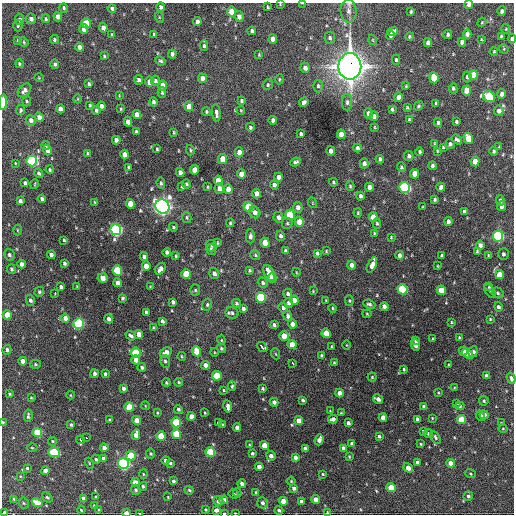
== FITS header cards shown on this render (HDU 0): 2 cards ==
NAXIS1  =                  512 / Axis length
NAXIS2  =                  512 / Axis length

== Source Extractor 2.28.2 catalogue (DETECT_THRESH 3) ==
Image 512 x 512 px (HDU 0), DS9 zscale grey, 1 PNG px = 1 image px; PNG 516 x 516 px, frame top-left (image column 1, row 512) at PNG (2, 3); each listed source drawn as its Kron ellipse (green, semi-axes under 4 px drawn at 4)
Background 1470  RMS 35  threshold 105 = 3 sigma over >= 5 px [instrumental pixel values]
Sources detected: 455; all 455 listed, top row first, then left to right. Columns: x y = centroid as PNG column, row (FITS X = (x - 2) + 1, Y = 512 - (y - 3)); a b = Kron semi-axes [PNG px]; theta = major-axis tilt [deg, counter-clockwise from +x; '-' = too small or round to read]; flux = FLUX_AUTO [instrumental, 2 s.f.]
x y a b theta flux
302 3 3 2 - 1.6e+03
280 4 4 3 - 1.7e+03
469 5 4 4 - 7.6e+03
161 7 5 4 - 6.1e+03
268 7 3 2 - 2.3e+03
64 8 5 3 - 4.1e+03
112 8 4 4 - 5.8e+03
349 11 12 8 -85 1.3e+04
502 11 5 4 - 5.9e+03
231 12 5 4 - 3.4e+04
411 12 4 3 - 3.2e+03
58 17 5 4 - 1.7e+04
159 17 5 3 - 2.3e+03
239 17 5 4 - 1.2e+04
20 19 6 4 -83 6.9e+03
31 19 5 5 - 9.0e+03
46 19 4 4 - 3.7e+03
197 21 4 4 - 9.5e+03
482 22 5 4 - 2.2e+03
86 23 5 4 - 6.0e+04
18 26 6 4 -89 3.6e+03
103 28 5 4 - 1.1e+04
84 29 5 4 - 1.5e+04
506 29 5 4 - 2.5e+03
252 31 4 3 - 5.7e+03
393 32 5 4 - 1.0e+04
154 34 4 3 - 3.2e+03
448 34 5 3 - 4.3e+03
467 34 4 4 - 1.2e+04
112 35 4 3 - 3.9e+03
391 35 4 4 - 8.7e+03
501 36 4 3 - 3.0e+03
409 37 4 4 - 3.1e+03
330 38 6 5 - 5.3e+03
273 39 4 4 - 1.4e+04
481 39 4 2 - 1.9e+03
512 39 4 3 - 7.5e+03
18 40 4 3 - 2.2e+03
54 40 4 4 - 4.2e+03
373 40 5 3 - 1.9e+03
24 42 5 4 - 2.7e+03
462 42 4 4 - 1.1e+04
428 43 4 4 - 1.3e+04
204 46 5 3 - 4.5e+03
79 47 4 4 - 1.2e+04
504 49 5 4 - 2.3e+03
494 52 4 3 - 2.5e+03
172 54 4 4 - 8.7e+03
259 55 4 3 - 2.0e+03
104 56 4 3 - 2.8e+03
396 60 5 3 - 3.7e+03
160 61 5 4 - 4.1e+03
19 64 4 4 - 3.2e+03
55 64 5 4 - 4.9e+03
350 66 13 11 90 2.9e+06
305 68 5 4 - 9.5e+03
473 75 5 4 - 4.9e+04
467 77 5 4 - 4.9e+03
39 78 5 3 - 1.8e+03
202 78 5 4 - 1.2e+04
434 78 5 4 - 6.5e+04
279 79 5 3 - 2.3e+03
139 80 5 4 - 7.4e+03
155 81 5 4 - 5.2e+03
150 82 5 4 - 2.1e+04
89 84 4 3 - 4.3e+03
162 85 5 4 - 2.1e+04
268 85 6 4 51 3.7e+03
318 86 6 4 -90 4.5e+03
406 86 4 3 - 2.1e+03
453 88 5 4 - 4.2e+03
25 90 8 5 46 1.0e+04
466 91 5 4 - 2.9e+04
162 92 5 4 - 3.7e+03
502 94 5 4 - 1.3e+04
119 95 3 2 - 1.5e+03
399 97 5 4 - 2.0e+04
489 97 6 5 - 1.8e+05
78 99 4 3 - 1.9e+03
27 101 5 4 - 2.9e+03
241 101 4 3 - 3.3e+03
3 102 7 4 88 3.3e+04
153 102 5 4 - 5.5e+03
304 102 5 4 - 7.8e+03
347 102 8 5 89 6.7e+03
436 103 4 2 - 3.0e+03
90 105 4 3 - 2.8e+03
101 106 4 4 - 8.7e+03
189 106 5 4 - 2.4e+04
419 106 5 3 - 2.9e+03
407 107 3 3 - 2.1e+03
60 109 4 4 - 1.3e+04
121 109 4 3 - 2.4e+03
392 109 4 3 - 3.8e+03
21 110 5 4 - 3.3e+03
96 110 4 4 - 4.2e+03
241 110 4 3 - 1.9e+03
499 111 5 5 - 1.1e+04
206 112 4 4 - 3.2e+03
216 113 9 3 -85 7.5e+03
368 113 5 4 - 9.9e+03
137 115 4 4 - 1.9e+04
374 116 4 4 - 9.2e+03
39 117 4 4 - 1.7e+04
31 120 5 5 - 1.0e+04
273 120 4 4 - 7.0e+03
409 120 4 3 - 2.8e+03
128 122 5 4 - 1.8e+04
456 122 3 3 - 3.7e+03
438 123 4 3 - 4.3e+03
250 127 5 4 - 4.0e+03
374 127 3 2 - 1.9e+03
136 132 3 3 - 4.2e+03
174 132 3 2 - 2.4e+03
301 134 4 3 - 4.3e+03
341 134 5 4 - 3.2e+04
468 138 5 4 - 5.6e+04
116 140 4 4 - 1.1e+04
457 140 6 4 -36 6.2e+03
434 143 4 2 - 1.7e+03
450 144 5 4 - 5.7e+03
46 146 4 4 - 3.6e+03
443 147 3 3 - 2.5e+03
499 147 3 3 - 1.9e+03
357 148 4 3 - 5.9e+03
157 149 3 3 - 2.8e+03
47 150 5 4 - 1.4e+04
190 150 5 3 - 3.0e+03
331 151 4 4 - 1.2e+04
437 151 4 3 - 2.0e+03
493 151 4 3 - 4.5e+03
239 152 5 4 - 1.9e+04
420 152 4 3 - 5.0e+03
87 153 4 3 - 2.4e+03
125 154 5 4 - 2.8e+04
409 156 5 4 - 6.6e+03
223 159 5 4 - 3.8e+04
380 159 4 3 - 5.7e+03
32 161 5 5 - 2.9e+05
295 162 5 3 - 4.7e+03
475 162 5 4 - 2.6e+04
15 163 3 2 - 1.6e+03
364 163 5 4 - 1.2e+04
432 166 4 3 - 5.8e+03
128 167 3 3 - 3.0e+03
401 167 5 4 - 3.7e+03
50 170 4 3 - 2.8e+03
194 170 5 4 - 2.3e+04
180 172 4 4 - 1.3e+04
39 173 5 4 - 4.9e+03
241 174 5 4 - 2.0e+04
415 174 5 4 - 3.2e+04
278 177 4 4 - 1.0e+04
218 180 5 4 - 4.2e+04
333 182 4 3 - 3.4e+03
25 183 4 3 - 4.7e+03
161 183 6 4 -84 4.2e+03
35 184 5 3 - 2.0e+03
186 184 4 4 - 3.6e+03
274 185 4 4 - 7.5e+03
182 186 4 3 - 2.9e+03
350 186 4 4 - 2.8e+03
208 187 3 3 - 2.1e+03
369 187 4 4 - 1.2e+04
405 187 5 5 - 4.3e+05
441 187 4 4 - 1.1e+04
219 188 5 4 - 1.2e+04
228 189 5 4 - 2.4e+04
257 194 5 4 - 1.4e+04
361 196 4 3 - 6.5e+03
42 199 4 4 - 8.3e+03
435 199 3 3 - 3.6e+03
20 201 4 3 - 7.5e+03
500 201 5 4 - 5.6e+03
95 202 3 3 - 1.9e+03
313 203 5 3 - 1.8e+03
130 204 5 4 - 3.8e+04
162 206 7 7 - 1.2e+06
501 206 5 3 - 8.9e+03
248 207 5 4 - 7.9e+04
298 207 5 4 - 1.1e+04
423 207 3 2 - 1.8e+03
255 212 6 5 - 1.3e+04
464 212 4 3 - 4.3e+03
358 213 4 3 - 2.3e+03
290 215 5 5 - 1.1e+05
187 217 5 4 - 3.6e+03
278 217 5 5 - 8.3e+03
373 217 5 4 - 3.3e+04
448 221 4 4 - 7.3e+03
299 222 5 4 - 3.4e+04
230 223 4 3 - 2.9e+03
287 223 6 5 - 3.8e+03
377 223 5 4 - 3.3e+03
173 227 4 4 - 3.2e+03
17 230 5 3 - 2.1e+03
116 230 5 5 - 5.8e+05
374 233 3 3 - 2.3e+03
250 236 7 4 -89 8.4e+03
280 236 5 4 - 5.6e+03
498 236 5 5 - 4.0e+05
391 237 3 2 - 2.2e+03
64 240 3 3 - 3.1e+03
218 243 4 2 - 2.3e+03
265 243 5 4 - 4.3e+04
480 245 4 4 - 9.5e+03
211 246 6 5 - 4.0e+03
211 250 5 4 - 5.4e+03
285 251 4 3 - 4.0e+03
326 251 3 3 - 1.9e+03
477 251 4 3 - 2.8e+03
167 252 4 3 - 6.1e+03
317 253 4 3 - 5.3e+03
503 254 6 5 - 5.2e+03
9 255 6 5 - 5.3e+03
51 255 4 4 - 8.3e+03
255 255 5 4 - 3.4e+03
399 255 4 3 - 1.0e+04
488 255 3 3 - 1.9e+03
144 256 4 4 - 7.5e+03
176 256 4 3 - 2.3e+03
442 256 3 3 - 3.5e+03
64 263 4 3 - 5.3e+03
22 264 4 4 - 1.1e+04
352 265 4 4 - 1.3e+04
372 265 8 4 64 1.8e+04
146 266 4 4 - 2.6e+04
438 266 3 2 - 1.7e+03
11 269 5 4 - 4.4e+03
160 269 6 4 52 1.3e+04
117 270 5 5 - 1.6e+05
249 270 4 3 - 3.2e+03
296 272 4 3 - 1.7e+03
214 273 6 5 - 9.9e+03
269 273 8 5 -63 2.5e+04
186 274 5 4 - 7.9e+04
499 274 4 4 - 3.2e+04
103 278 5 4 - 2.5e+04
272 278 5 4 - 5.0e+04
118 283 4 4 - 1.6e+04
263 283 5 4 - 4.5e+03
77 286 4 3 - 2.2e+03
150 286 4 3 - 1.8e+03
61 287 4 3 - 5.1e+03
489 287 3 3 - 2.9e+03
402 289 5 5 - 1.9e+05
195 290 6 5 - 4.1e+03
441 290 5 4 - 4.8e+04
313 291 4 3 - 1.6e+03
490 291 7 4 -53 4.0e+03
39 292 5 4 - 3.8e+03
55 293 3 2 - 3.3e+03
498 293 6 5 - 4.5e+03
288 294 5 4 - 5.8e+03
261 297 5 5 - 2.0e+05
122 298 4 3 - 4.2e+03
30 300 5 4 - 6.8e+03
294 300 4 4 - 2.1e+04
326 300 3 3 - 1.8e+03
349 301 5 4 - 2.9e+03
173 302 4 3 - 6.9e+03
236 303 4 4 - 3.7e+03
289 303 5 4 - 7.0e+03
369 304 6 4 -22 4.9e+03
207 305 6 4 76 4.1e+03
384 306 4 4 - 9.5e+03
498 307 5 4 - 6.5e+03
243 308 4 3 - 6.4e+03
283 308 5 4 - 6.7e+03
332 308 4 3 - 3.0e+03
146 312 4 3 - 5.7e+03
232 313 6 6 - 5.9e+03
367 314 4 4 - 2.4e+03
7 315 4 4 - 3.4e+04
288 316 5 4 - 7.2e+03
65 318 4 4 - 1.4e+04
109 319 4 4 - 1.1e+04
490 319 3 3 - 2.4e+03
162 321 4 3 - 5.9e+03
451 322 4 3 - 2.4e+03
79 323 5 5 - 3.0e+05
292 324 4 4 - 1.3e+04
274 325 3 3 - 4.3e+03
154 328 3 3 - 3.3e+03
326 333 5 4 - 3.4e+04
139 334 4 4 - 2.1e+04
131 336 5 3 - 6.0e+03
284 336 5 5 - 3.9e+04
459 337 4 3 - 2.4e+03
433 339 3 3 - 2.2e+03
221 340 4 4 - 2.3e+03
416 341 4 3 - 6.0e+03
292 345 5 4 - 3.6e+04
347 345 4 3 - 1.6e+03
415 345 6 4 -88 2.2e+04
262 347 6 3 -40 1.1e+04
332 347 4 2 - 2.4e+03
221 348 5 4 - 4.0e+03
7 350 5 4 - 5.9e+03
197 351 5 4 - 5.4e+04
463 351 4 4 - 1.6e+04
166 352 6 4 28 1.5e+04
214 352 4 3 - 1.7e+03
473 352 5 4 - 7.6e+03
136 353 5 4 - 1.1e+05
276 354 5 3 - 2.1e+03
468 354 6 4 -37 2.3e+04
321 355 3 3 - 2.4e+03
182 356 4 3 - 2.3e+03
136 360 4 4 - 1.8e+04
23 361 4 4 - 2.0e+04
165 361 6 5 - 5.2e+03
293 363 3 2 - 1.9e+04
334 363 3 3 - 2.9e+03
35 364 5 4 - 3.3e+03
205 365 4 4 - 1.5e+04
448 365 4 2 - 2.0e+03
142 367 4 3 - 4.8e+03
404 369 4 3 - 2.4e+03
95 374 4 3 - 7.7e+03
105 374 3 3 - 4.3e+03
217 376 5 4 - 8.8e+04
486 376 4 3 - 8.9e+03
372 377 4 4 - 2.8e+03
511 378 6 4 -70 7.3e+03
179 382 4 3 - 2.8e+03
166 383 4 3 - 3.0e+03
232 386 4 3 - 3.3e+03
123 388 4 3 - 7.4e+03
263 388 3 3 - 3.1e+03
454 388 4 3 - 2.1e+03
223 390 3 2 - 2.0e+03
339 393 4 4 - 1.6e+04
438 393 3 2 - 1.8e+03
9 394 3 3 - 2.8e+03
70 395 4 3 - 1.7e+03
31 398 3 2 - 2.0e+03
378 399 5 4 - 1.2e+04
303 400 4 3 - 4.7e+03
484 401 4 4 - 3.5e+03
274 402 4 4 - 1.0e+04
456 403 4 3 - 2.5e+03
146 406 4 3 - 1.8e+03
228 406 6 3 -80 9.7e+03
460 406 4 3 - 3.4e+03
129 407 5 4 - 7.4e+04
424 407 4 4 - 1.1e+04
178 409 4 4 - 5.2e+03
330 411 2 2 - 1.5e+03
157 413 4 3 - 2.2e+03
205 413 3 2 - 1.9e+03
341 413 3 2 - 1.9e+03
484 415 4 4 - 1.1e+04
28 416 6 3 82 4.1e+03
191 416 4 4 - 2.0e+04
480 416 5 4 - 7.0e+03
383 418 4 4 - 1.9e+04
432 418 3 3 - 1.9e+03
333 419 5 4 - 1.2e+04
417 419 4 3 - 7.8e+03
110 420 3 3 - 2.4e+03
137 420 4 4 - 3.1e+04
461 420 5 4 - 5.4e+04
299 421 4 4 - 2.6e+04
3 422 3 2 - 1.9e+03
176 422 5 4 - 1.4e+05
219 423 3 3 - 4.2e+03
348 423 4 3 - 6.4e+03
501 423 3 3 - 1.6e+03
71 425 3 3 - 3.0e+03
223 425 4 3 - 3.1e+03
237 428 4 4 - 1.4e+04
503 429 4 3 - 1.9e+03
423 431 4 4 - 3.0e+03
37 432 5 4 - 1.2e+05
176 434 5 4 - 8.7e+04
428 434 5 4 - 5.7e+03
136 435 5 4 - 1.7e+04
161 436 5 4 - 5.3e+04
379 436 3 3 - 4.0e+03
435 437 7 4 -60 4.7e+03
87 438 3 2 - 3.3e+03
80 440 4 3 - 7.6e+03
319 440 5 4 - 1.4e+04
53 441 4 4 - 3.1e+03
352 444 4 4 - 6.1e+03
421 444 4 3 - 2.4e+03
249 445 3 3 - 2.5e+03
264 445 4 4 - 4.0e+04
32 448 5 3 - 2.2e+03
104 448 4 4 - 1.4e+04
343 448 4 3 - 8.6e+03
305 449 4 3 - 8.0e+03
54 452 6 4 -16 1.5e+05
210 452 5 4 - 1.5e+05
151 453 5 4 - 3.3e+03
252 453 3 3 - 3.9e+03
131 456 5 5 - 8.3e+04
271 456 5 4 - 9.7e+03
295 457 4 4 - 1.0e+04
349 457 4 3 - 2.4e+03
103 458 4 3 - 7.1e+03
96 459 4 4 - 4.3e+03
166 460 4 3 - 7.4e+03
417 462 4 3 - 4.5e+03
89 463 5 3 - 2.2e+03
170 463 4 3 - 4.5e+03
450 463 4 4 - 2.4e+04
123 464 5 5 - 5.1e+05
259 467 4 4 - 1.2e+04
27 468 4 4 - 3.2e+03
408 468 5 4 - 1.8e+04
45 470 4 4 - 1.6e+04
143 474 5 3 - 2.1e+03
323 474 4 3 - 2.2e+03
470 474 5 3 - 2.5e+03
20 476 4 2 - 1.6e+03
173 481 4 3 - 5.1e+03
291 481 4 4 - 2.3e+03
135 482 4 4 - 2.1e+04
242 484 4 4 - 1.0e+04
143 486 4 4 - 4.2e+03
294 488 4 4 - 8.8e+03
391 488 5 4 - 7.6e+04
136 490 5 5 - 4.4e+03
189 490 5 3 - 3.4e+03
256 492 4 3 - 2.7e+03
237 493 4 4 - 2.9e+03
233 494 5 4 - 4.3e+03
468 496 5 4 - 5.2e+03
47 497 6 4 -40 3.2e+03
96 497 3 3 - 3.4e+03
168 497 3 2 - 1.7e+03
83 498 4 3 - 7.7e+03
14 499 4 3 - 2.6e+03
316 499 4 4 - 2.0e+04
224 500 4 4 - 1.6e+04
218 501 5 4 - 1.1e+04
283 501 4 4 - 2.5e+04
301 501 4 4 - 5.7e+03
24 503 5 5 - 3.6e+03
37 503 6 4 -29 4.6e+04
262 503 5 5 - 6.8e+03
94 506 4 3 - 2.7e+03
81 510 4 3 - 2.4e+03
99 510 3 3 - 2.8e+03
206 510 3 3 - 2.8e+03
216 510 4 4 - 1.2e+04
279 510 4 4 - 4.8e+03
4 512 3 3 - 4.0e+03
327 512 4 3 - 1.9e+03
126 513 4 3 - 1.6e+04
140 513 3 2 - 1.7e+03
224 513 3 3 - 2.8e+03
235 513 2 2 - 1.5e+03
At the frame edge (FLAGS 8, measured only in part): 13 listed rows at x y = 302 3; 280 4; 469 5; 349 11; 512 39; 3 102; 511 378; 3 422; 4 512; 126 513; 140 513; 224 513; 235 513